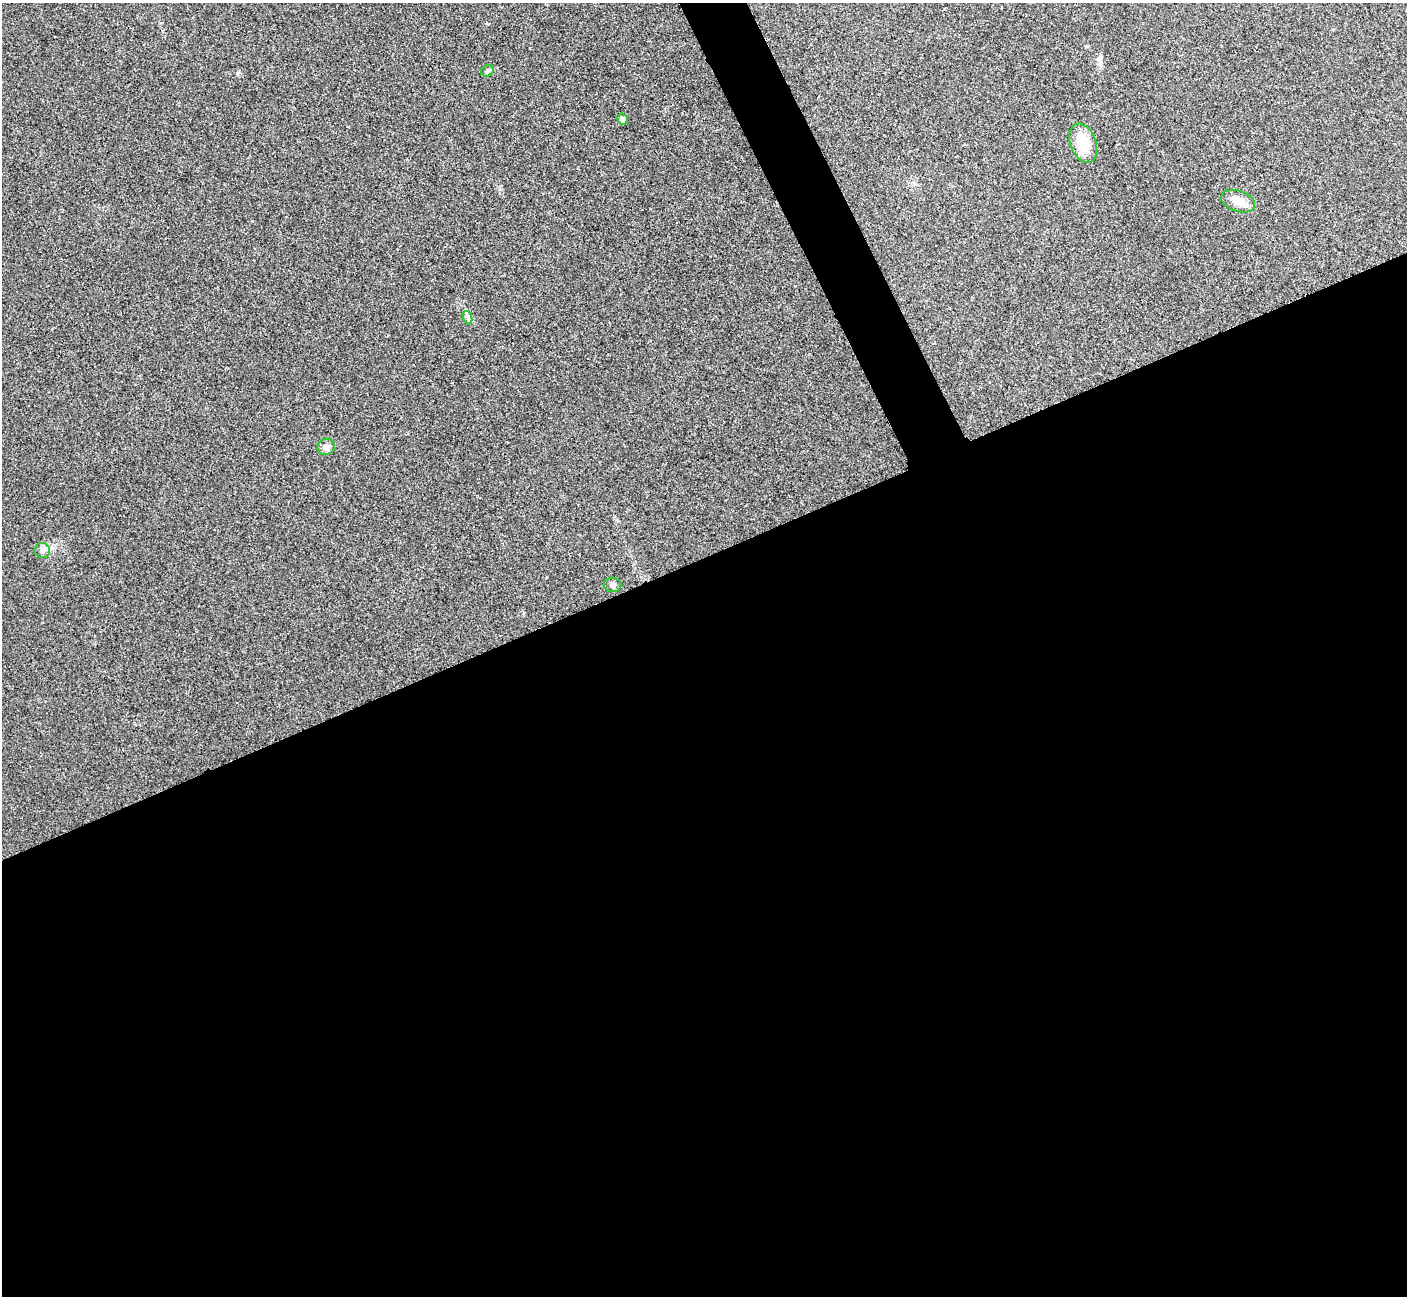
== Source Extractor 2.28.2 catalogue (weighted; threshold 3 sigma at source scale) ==
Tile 15 of 4 x 4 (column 3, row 4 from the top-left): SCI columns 2816-4220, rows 158-1451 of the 5633 x 5621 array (HDU 1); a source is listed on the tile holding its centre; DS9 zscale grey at full resolution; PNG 1409 x 1298 px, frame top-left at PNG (2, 3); each listed source drawn as its Kron ellipse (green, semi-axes under 4 px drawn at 4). Shown black and unused: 59% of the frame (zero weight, under 3 of 4 exposures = <1% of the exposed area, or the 3 px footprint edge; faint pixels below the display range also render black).
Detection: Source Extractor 2.28.2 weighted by HDU 2 'WHT'; one run over the whole footprint, this tile lists its part. Background 0.0382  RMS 0.006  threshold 0.0272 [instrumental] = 3 sigma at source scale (4.5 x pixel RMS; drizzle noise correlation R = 1.50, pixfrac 1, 0.05/0.05 arcsec/px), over >= 5 px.
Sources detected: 8; all 8 listed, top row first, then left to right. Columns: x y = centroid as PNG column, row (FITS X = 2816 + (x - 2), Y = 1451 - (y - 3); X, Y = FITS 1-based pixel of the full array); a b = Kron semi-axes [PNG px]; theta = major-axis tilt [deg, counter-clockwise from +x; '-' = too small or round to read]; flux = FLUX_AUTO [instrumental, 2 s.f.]
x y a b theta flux
487 71 7 5 33 1.2
622 119 6 5 - 1.9
1083 143 20 12 -70 15
1238 201 18 10 -19 6.2
468 318 7 4 -72 1.2
326 447 8 8 - 2.5
42 551 7 7 - 2.1
612 585 9 7 0 1.9